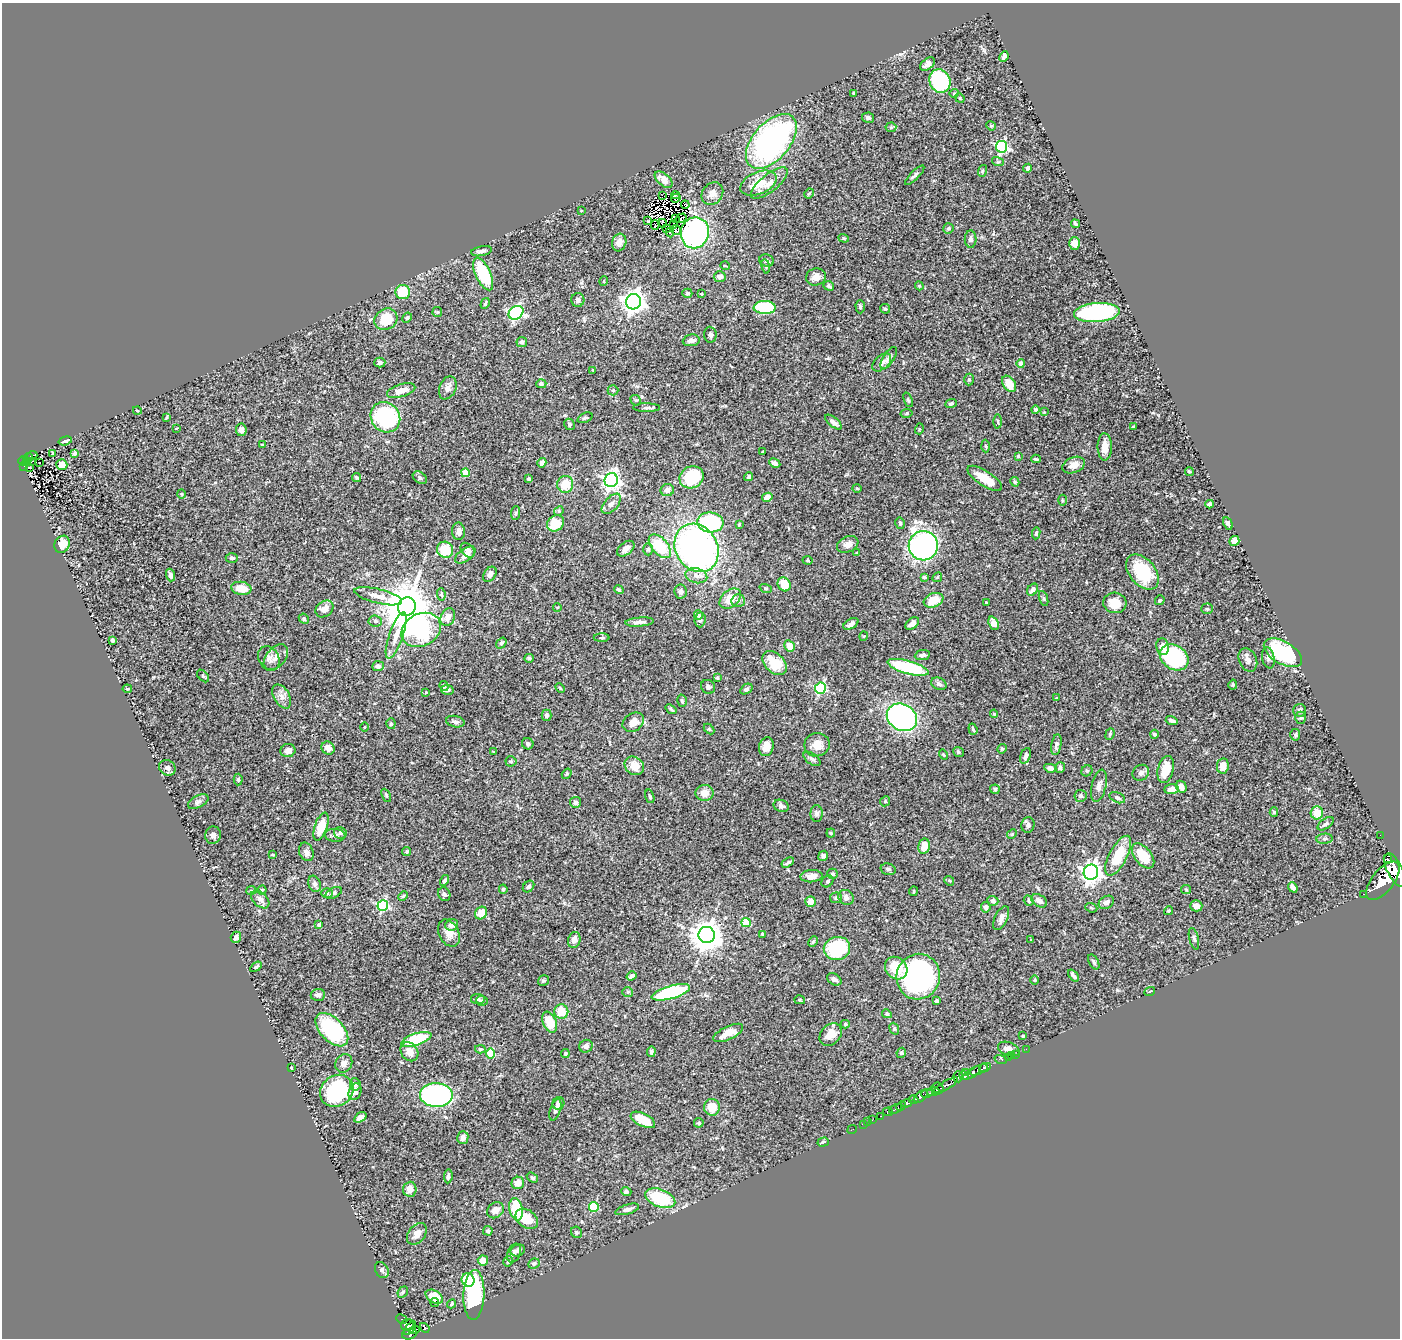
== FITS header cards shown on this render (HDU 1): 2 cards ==
NAXIS1  =                 1398
NAXIS2  =                 1336

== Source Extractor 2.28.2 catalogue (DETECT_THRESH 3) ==
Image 1398 x 1336 px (HDU 1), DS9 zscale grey, 1 PNG px = 1 image px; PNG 1402 x 1340 px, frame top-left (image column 1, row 1336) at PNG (2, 3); each listed source drawn as its Kron ellipse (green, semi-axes under 4 px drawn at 4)
Background 0.461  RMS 0.022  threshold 0.067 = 3 sigma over >= 5 px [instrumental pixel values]
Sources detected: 465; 8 with non-positive FLUX_AUTO (blend fragments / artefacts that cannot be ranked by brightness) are neither listed nor drawn; the other 457 listed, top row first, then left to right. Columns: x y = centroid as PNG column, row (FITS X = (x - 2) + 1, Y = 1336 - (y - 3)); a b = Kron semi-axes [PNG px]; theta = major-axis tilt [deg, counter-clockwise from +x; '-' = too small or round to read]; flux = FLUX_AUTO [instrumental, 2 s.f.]
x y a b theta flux
1004 57 6 4 63 4.5
927 64 8 5 40 7.6
940 81 12 10 -65 160
854 93 3 3 - 1.5
954 93 5 4 - 1.7
960 98 5 4 - 1.7
868 118 6 5 - 3.3
991 126 5 4 - 1.6
891 127 5 5 - 2.3
771 141 32 18 49 440
1002 147 6 6 - 240
998 162 6 4 -17 1.7
1028 168 4 3 - 3.9
982 171 6 3 71 2
915 175 13 4 45 3.8
664 180 10 6 -41 16
758 183 19 11 22 33
769 183 22 8 39 15
809 193 5 3 - 1.9
712 194 12 10 51 9.1
662 195 2 2 - 250
675 195 4 2 - 2.2
676 198 5 2 - 1.3
685 205 4 2 - 0.42
581 211 3 2 - 0.79
675 218 4 2 - 0.74
681 218 6 2 32 0.36
648 221 3 2 - 25
662 223 4 2 - 2.3
1075 224 5 3 - 2.2
655 225 5 2 - 1.5
674 225 3 2 - 1.6
949 228 5 5 - 4
666 229 4 2 - 0.59
676 230 5 3 - 7.6
670 233 5 2 - 3.8
695 233 15 14 - 260
844 238 5 4 - 1.8
971 239 9 6 -89 4.1
619 243 9 7 72 9.3
1074 243 6 5 - 11
481 251 10 5 11 5.5
766 261 7 6 - 3.7
725 266 5 3 - 1.1
766 266 7 3 -81 2.2
483 274 17 7 -65 84
720 277 6 5 - 6.9
816 277 10 8 13 10
604 281 5 3 - 1.1
829 286 5 4 - 3.2
919 286 4 4 - 1.7
403 292 7 7 - 39
687 293 5 4 - 2.1
701 294 3 3 - 1.2
578 300 7 6 - 4.8
633 302 7 7 - 1200
485 303 6 3 60 2.2
765 307 11 6 -2 97
860 307 6 4 -89 3
885 309 5 4 - 2.4
437 312 5 5 - 1.9
516 313 8 6 36 310
1097 313 23 9 4 190
407 318 5 4 - 2.6
386 319 12 10 35 46
710 335 8 6 -85 4.8
691 340 8 6 8 6.9
522 342 5 5 - 4.6
889 358 13 5 56 5.7
882 362 11 6 43 8.9
380 363 5 5 - 4.4
1021 363 4 4 - 9.7
593 370 4 3 - 1.2
969 380 6 5 - 2.2
541 384 5 4 - 4
1009 384 9 6 -56 24
448 388 12 8 66 9.6
613 390 5 5 - 2.4
401 391 15 6 18 17
636 400 6 5 - 2.1
908 400 8 4 -68 1.9
951 404 6 4 22 2.7
646 408 13 3 -1 3.5
1035 409 4 4 - 2.9
137 410 4 2 - 1.2
1044 412 3 3 - 1
907 413 6 4 10 2.1
166 417 4 2 - 1.8
385 417 16 14 -52 160
585 418 8 5 21 2.9
998 421 7 3 -89 2
833 422 10 4 -40 6.8
569 424 6 5 - 2.6
1134 426 3 2 - 1.1
176 428 3 2 - 0.97
919 429 5 3 - 1.4
241 430 6 5 - 6.3
65 441 7 3 16 3.1
262 445 4 3 - 1.6
986 446 6 4 -87 2
1105 447 13 7 89 17
763 451 3 2 - 1
53 453 3 2 - 1.3
75 453 4 4 - 7.6
32 455 5 3 - 16
1018 456 3 3 - 1.9
28 458 5 3 - 24
1036 459 4 2 - 2.1
23 461 4 3 - 58
26 462 4 3 - 22
31 462 3 2 - 1.4
39 462 3 2 - 2.5
542 463 5 4 - 7.6
775 463 6 4 -28 6.3
62 465 5 5 - 20
1074 465 12 7 22 14
24 467 3 2 - 16
29 467 3 2 - 0.94
1189 471 4 4 - 2.1
465 473 4 4 - 33
357 477 5 4 - 2.3
691 477 12 10 29 84
749 477 5 4 - 2.9
420 478 8 5 -36 4.3
985 478 20 7 -33 30
529 479 4 3 - 2.7
611 480 7 6 - 520
1015 482 5 4 - 2.3
565 484 8 8 - 29
857 488 5 3 - 1.4
667 490 6 6 - 6
181 494 5 3 - 1.3
767 497 5 4 - 10
1062 500 5 3 - 1.5
611 504 12 6 49 6.9
1210 504 4 4 - 4.8
559 511 5 4 - 2
516 513 7 4 87 2.3
710 522 13 10 -5 120
556 523 9 7 37 32
900 523 6 4 -77 3.8
1228 523 6 4 -60 4.7
739 524 4 3 - 1.6
458 531 8 6 -89 5.6
1036 533 6 4 83 2.7
1234 541 5 5 - 14
62 544 9 7 61 18
848 544 11 7 22 9.7
660 546 14 8 -48 63
923 546 15 14 - 400
696 548 25 21 -59 590
626 549 10 6 40 7.8
648 549 6 4 -90 2.3
445 550 8 8 - 38
468 550 8 5 -50 6.4
857 553 3 3 - 1.4
465 555 11 6 36 9.1
232 558 6 5 - 4.1
807 560 5 4 - 1.7
1142 572 20 13 -50 71
490 574 8 6 53 7.3
170 575 6 4 -72 4.9
696 576 11 7 -15 9.5
924 577 4 3 - 2.7
937 577 5 4 - 1.8
784 584 7 6 - 31
241 588 10 6 -9 23
766 588 6 4 -18 2
619 590 5 4 - 3.6
1033 590 6 5 - 6.6
681 591 7 6 - 5.3
441 594 6 4 -82 2.4
378 596 24 7 -14 16
1044 598 8 3 -71 2.5
730 599 12 8 41 23
933 600 10 7 21 27
1160 600 5 4 - 2.6
738 601 7 6 - 4.7
986 603 3 3 - 1.6
1115 603 11 10 - 26
407 607 9 8 - 8700
557 607 4 3 - 1.1
324 609 10 7 39 13
1207 609 6 5 - 2.2
698 615 4 4 - 3.2
448 617 9 6 67 9
304 619 5 4 - 2.8
700 620 7 5 85 4.1
375 621 7 6 - 3.5
639 622 14 4 5 7.4
912 623 8 5 38 7.2
994 623 7 5 -68 14
851 624 8 5 31 6.2
421 630 20 16 28 200
396 636 24 7 70 19
864 636 4 4 - 1.6
601 638 8 3 1 2.1
112 640 4 3 - 2.5
501 643 6 4 52 2.9
789 646 6 5 - 20
1163 647 8 6 -82 13
1283 653 21 11 -30 120
922 655 8 5 8 5.9
276 657 15 9 48 11
1174 657 15 12 -33 210
269 658 13 10 -62 8.4
529 658 5 4 - 2.5
1268 658 11 6 -79 5.2
1248 660 12 8 -64 7.7
774 663 14 9 -43 40
378 666 6 5 - 7.1
908 667 21 6 -16 130
203 676 7 4 -48 2.3
717 678 4 3 - 1.7
939 684 8 6 -26 4.1
1233 685 5 4 - 2
444 686 5 4 - 3
708 687 7 6 - 4.8
560 688 5 3 - 1.5
820 688 5 5 - 160
127 689 5 3 - 1.5
746 689 7 4 33 3.4
447 690 6 5 - 4.8
426 692 4 3 - 1.1
282 696 13 8 -60 9.4
1056 698 3 3 - 1.9
682 701 6 4 -76 2.1
671 709 6 3 -37 2.3
1300 710 6 6 - 3.5
994 714 4 4 - 2
546 715 6 5 - 3.7
902 717 16 13 -31 380
1301 718 6 5 - 2.7
1172 721 6 3 -19 4.6
455 722 9 5 -13 4.7
633 722 11 9 36 15
391 724 5 4 - 3.1
364 727 4 3 - 1.4
709 729 6 4 -44 1.8
973 729 6 3 -70 2.3
1110 734 6 4 69 2.5
1154 734 4 4 - 3.2
1295 735 6 5 - 2.3
528 744 6 5 - 3.7
817 745 13 11 9 17
1056 745 10 5 81 5.9
766 747 9 7 76 14
328 748 7 6 - 8.9
1002 749 5 4 - 1.6
288 751 7 6 - 7.1
494 751 3 2 - 0.99
958 752 5 4 - 2.8
943 755 5 4 - 1.6
1026 756 8 5 68 5.9
812 759 10 5 -36 4.2
511 761 5 5 - 2
634 766 10 8 -37 21
1223 766 7 6 - 15
1060 767 5 5 - 3.5
167 768 9 7 -37 5.2
1050 768 6 4 -9 6.3
1166 769 14 7 76 32
1087 771 6 5 - 2.5
1141 773 9 7 38 5.9
567 774 5 4 - 2.2
238 779 6 4 88 2.6
1099 786 16 7 77 10
1181 787 6 5 - 11
995 789 5 4 - 3
1172 789 7 5 2 12
704 793 9 8 - 13
386 795 7 3 -64 1.7
650 796 7 4 -72 2.2
1080 796 6 6 - 3.8
1117 798 8 5 -24 4.3
885 801 5 4 - 2
198 802 11 6 28 5
575 802 5 5 - 6
781 806 8 6 -23 6.9
1274 812 5 4 - 2.3
1317 813 6 6 - 25
817 814 8 6 89 4.3
1326 824 9 5 34 3.8
1028 825 8 6 78 4.1
321 827 14 6 71 33
340 833 6 5 - 3.9
831 833 4 4 - 1.6
1012 834 5 4 - 1.6
213 835 9 8 - 6
335 835 10 6 -5 5.3
1380 835 2 2 - 4.4
1325 839 8 5 6 3.2
924 846 7 5 78 16
407 851 4 4 - 2.1
306 852 9 7 -69 7.5
273 855 3 2 - 1.5
823 856 5 4 - 5.2
1118 856 22 9 62 53
1143 856 14 8 -51 44
1387 858 3 2 - 7200
788 863 7 3 33 2.7
888 869 7 5 -16 4
1395 870 18 7 -65 1900
1091 872 7 7 - 880
833 874 5 5 - 3
811 876 11 6 4 11
445 880 6 4 57 3.8
827 881 6 5 - 2.8
949 881 5 4 - 2.2
1383 881 23 11 52 3000
315 884 8 6 -69 5.4
529 887 6 5 - 3.2
1293 887 5 4 - 7.3
503 889 5 3 - 2.2
251 890 5 2 - 1.5
262 890 4 4 - 1.9
1186 890 5 4 - 1.6
913 891 5 2 - 1.3
327 893 6 5 - 2.6
334 893 9 5 27 3.2
444 894 7 6 - 4.3
1364 894 3 2 - 31
403 896 5 3 - 1.6
846 897 8 7 - 8
836 898 6 5 - 4
260 899 11 7 -43 7.3
993 901 5 5 - 3.8
1029 901 5 4 - 2.5
1039 901 9 6 -31 7.5
811 902 5 5 - 11
1106 902 8 6 31 6.3
383 905 5 5 - 180
1196 906 6 5 - 9.4
986 907 5 5 - 4.7
1091 908 6 4 -21 1.9
1168 911 5 3 - 1.4
481 913 7 5 50 17
1001 918 13 6 66 7.3
746 923 4 4 - 45
319 925 4 3 - 2.5
452 925 6 6 - 7.9
449 933 14 10 -63 14
762 934 4 3 - 1.7
707 935 8 8 - 2500
236 937 6 5 - 7
1194 939 11 4 -76 3.1
574 940 8 6 76 9.6
1031 940 3 2 - 1.3
813 942 5 3 - 2.2
837 948 13 11 17 120
1094 962 8 4 -62 3.3
256 967 6 3 34 2.3
896 968 12 10 -45 40
1073 975 7 3 -51 3.9
631 976 5 3 - 4.7
918 977 23 21 71 370
834 979 8 5 -31 4.4
1035 980 5 3 - 1.4
543 981 6 5 - 2.7
1150 991 5 3 - 1.3
628 992 5 4 - 2.2
671 992 20 6 16 150
318 995 7 6 - 5.1
478 999 7 5 -7 3.5
800 1000 5 4 - 1.9
482 1001 6 5 - 2.3
936 1001 4 3 - 3.6
561 1012 7 7 - 27
887 1014 5 4 - 2.8
550 1022 11 6 -68 35
845 1024 4 4 - 1.9
894 1029 6 4 -68 2.1
332 1030 20 11 -46 140
728 1033 16 6 26 19
831 1035 12 9 46 20
1023 1036 3 2 - 1.6
416 1039 16 6 18 87
586 1046 7 6 - 5.3
480 1049 5 4 - 1.8
1009 1049 11 6 -20 10
1026 1049 2 2 - 8.2
409 1052 10 8 -56 13
651 1052 5 4 - 2.7
901 1053 5 4 - 2.6
490 1054 5 4 - 47
565 1054 4 4 - 2.7
1015 1054 2 2 - 160
1011 1056 3 2 - 4.8
1008 1057 2 2 - 7.1
1000 1059 6 3 -18 13
344 1063 9 8 - 8.5
985 1067 6 3 28 190
291 1068 3 3 - 1.5
979 1070 10 4 23 370
965 1072 3 2 - 45
972 1073 10 3 34 390
964 1076 5 3 - 120
958 1077 5 5 - 110
355 1084 6 5 - 4.8
946 1085 14 4 30 220
938 1089 6 6 - 170
337 1091 17 15 37 140
933 1091 6 4 5 57
355 1092 9 6 68 9.4
927 1094 6 3 19 230
436 1095 16 12 -1 280
921 1096 8 4 40 520
914 1100 5 3 - 220
558 1103 6 6 - 7.3
906 1103 5 4 - 310
901 1106 5 3 - 78
712 1107 8 8 - 23
895 1109 7 4 25 130
555 1110 11 5 71 5.3
888 1112 5 3 - 110
881 1116 3 2 - 28
360 1117 7 4 35 8.5
643 1120 13 6 -26 40
872 1120 2 2 - 7
868 1122 2 2 - 4.9
699 1123 5 4 - 2.3
864 1124 2 2 - 5.6
852 1130 5 2 - 8.6
463 1138 6 5 - 7.6
823 1142 6 3 18 2.7
448 1176 7 4 82 3.9
532 1178 6 4 -34 2.4
518 1183 6 6 - 14
410 1189 7 6 - 14
626 1192 5 4 - 3.4
660 1198 16 8 -20 84
594 1207 5 5 - 64
516 1209 11 6 -78 62
627 1209 12 5 17 6.9
495 1210 9 7 38 10
527 1219 12 8 -36 29
488 1231 5 4 - 3.2
576 1232 6 5 - 2.4
417 1234 12 8 52 11
518 1250 7 5 20 3.8
514 1253 10 6 70 4.9
483 1260 5 5 - 15
508 1261 5 4 - 2.7
534 1263 6 5 - 2.8
382 1270 8 6 -62 4.1
468 1280 7 6 - 45
403 1292 6 4 50 2.8
474 1295 25 10 87 150
434 1297 9 6 -31 28
434 1302 4 2 - 1.5
452 1304 5 3 - 1.7
402 1319 6 3 -27 25
407 1325 6 6 - 200
410 1328 8 4 54 170
424 1328 5 4 - 120
415 1330 5 4 - 130
409 1334 7 5 15 360
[8 non-positive-flux detections neither listed nor drawn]